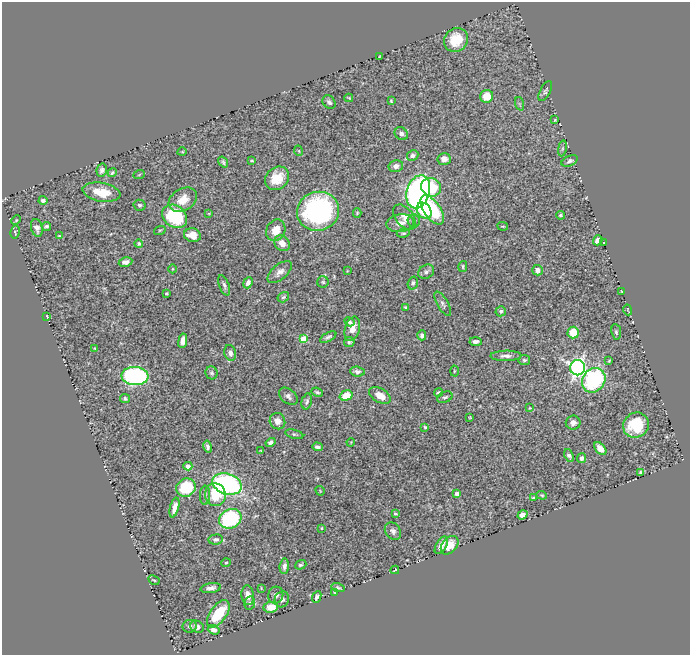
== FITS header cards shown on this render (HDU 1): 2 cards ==
NAXIS1  =                  688
NAXIS2  =                  653

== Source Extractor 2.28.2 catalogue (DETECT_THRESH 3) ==
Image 688 x 653 px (HDU 1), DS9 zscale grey, 1 PNG px = 1 image px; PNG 692 x 657 px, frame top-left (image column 1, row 653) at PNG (2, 2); each listed source drawn as its Kron ellipse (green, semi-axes under 4 px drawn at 4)
Background 0.578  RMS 0.014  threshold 0.043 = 3 sigma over >= 5 px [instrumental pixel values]
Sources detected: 154; all 154 listed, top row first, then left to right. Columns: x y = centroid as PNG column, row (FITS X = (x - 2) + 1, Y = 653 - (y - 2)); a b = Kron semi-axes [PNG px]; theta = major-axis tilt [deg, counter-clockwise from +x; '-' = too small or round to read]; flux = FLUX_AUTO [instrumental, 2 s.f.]
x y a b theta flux
456 40 13 11 41 25
380 56 3 2 - 0.79
545 91 11 5 63 2.2
487 96 6 6 - 16
349 98 4 2 - 0.89
391 101 4 3 - 0.9
329 102 7 6 - 3.1
520 104 7 4 -71 1.6
555 120 3 2 - 0.78
401 134 7 6 - 3.8
562 148 8 4 81 1.7
299 151 5 3 - 0.83
182 152 5 3 - 0.83
413 156 6 5 - 3.2
444 159 7 6 - 6.2
252 161 4 3 - 0.99
570 161 8 5 24 2.7
223 162 6 4 -56 1.9
396 166 7 6 - 4.7
102 170 6 5 - 3.3
112 173 4 3 - 1.6
139 175 6 3 21 0.84
277 178 13 10 41 21
431 187 10 9 - 34
101 192 19 9 -10 21
418 192 17 11 73 420
43 200 4 3 - 2.4
183 200 15 11 31 14
140 205 6 5 - 2
432 210 17 8 -55 60
318 211 21 19 16 180
424 211 9 6 -53 39
209 213 4 2 - 0.65
357 213 5 4 - 1.2
561 215 4 4 - 1.9
174 216 13 10 -36 70
404 217 14 9 -52 8.1
16 220 5 4 - 1.1
414 221 6 6 - 2.5
400 223 14 9 9 8.7
46 226 4 4 - 1.8
503 226 5 3 - 1.1
37 228 9 6 -75 4.7
160 230 6 3 18 1.1
276 230 11 9 62 13
15 232 6 4 79 1.2
403 233 6 4 7 1.6
192 235 8 7 - 14
59 236 4 3 - 0.9
598 240 5 4 - 8.5
282 243 9 7 -43 8.6
604 243 3 2 - 0.74
139 244 4 4 - 1.4
126 262 7 4 10 4.5
463 266 5 4 - 1.4
172 269 4 3 - 0.76
538 270 5 5 - 4.7
347 271 4 3 - 0.73
280 272 14 7 41 5.8
426 272 8 6 33 2.9
323 282 5 5 - 1.9
248 283 6 4 67 4.2
413 283 6 5 - 1.7
224 285 11 5 -70 3.1
621 292 3 2 - 0.54
167 293 3 3 - 1.2
283 297 6 5 - 1.7
443 304 13 5 -60 3.3
406 308 4 3 - 2.1
628 310 5 2 - 0.65
501 311 5 5 - 2.2
47 316 3 2 - 0.81
349 322 5 4 - 3.4
352 329 12 7 74 9
573 332 6 5 - 20
616 332 8 5 -82 2.1
422 335 5 4 - 3.4
328 337 9 4 28 2.7
304 339 4 4 - 26
183 341 7 4 81 6.9
349 342 5 5 - 2
476 342 6 3 -2 3.8
95 349 4 3 - 1
230 353 8 5 -76 4.8
506 356 15 5 1 4.7
524 360 6 5 - 1.9
609 361 3 2 - 0.9
578 368 7 7 - 390
357 371 7 5 -4 3.7
454 371 5 3 - 1.1
212 373 6 6 - 2.1
135 376 13 9 -5 190
594 380 13 11 50 120
317 392 6 3 -22 1.5
438 392 4 3 - 1.7
346 395 7 5 20 20
288 396 10 7 -40 3.8
380 396 11 7 -30 13
445 397 8 5 24 2.3
125 399 5 4 - 1.7
307 401 8 5 77 2.2
530 408 4 4 - 0.73
470 417 3 2 - 0.79
277 421 8 7 - 6.8
573 423 7 7 - 5.6
636 425 13 12 - 42
425 427 4 3 - 1.2
294 434 9 4 -14 1.7
271 442 5 4 - 3.2
351 442 4 3 - 0.79
208 447 6 4 -78 3
318 447 5 3 - 2.6
600 449 7 4 -48 7.3
261 451 3 2 - 0.67
569 456 7 4 -69 3.5
581 458 5 4 - 3.3
188 466 4 4 - 5.5
640 472 4 4 - 1.8
227 484 15 10 -18 220
186 488 10 9 - 44
320 491 5 3 - 0.75
457 494 4 4 - 4.7
205 495 9 5 87 2.3
215 495 11 10 - 31
542 495 5 4 - 1.2
533 498 4 4 - 1.2
174 507 10 4 76 7.3
395 514 4 3 - 1.3
522 515 5 4 - 6.7
230 519 11 9 24 96
321 528 4 4 - 0.98
393 531 9 7 -52 4.2
216 539 7 5 5 2.8
441 545 9 5 58 8.1
450 545 10 7 49 16
226 563 5 4 - 1.1
301 565 6 4 19 1.7
284 566 8 4 85 3.9
395 570 4 2 - 0.8
154 580 6 3 -27 1.1
338 587 6 4 -15 1.7
211 588 10 5 8 4.9
261 588 4 2 - 0.68
334 592 3 2 - 0.52
248 595 10 6 -81 7.1
276 595 8 7 - 4.8
317 597 6 4 66 2.6
282 599 8 7 - 3.9
250 603 7 5 77 2.4
271 607 7 5 6 16
218 614 16 8 54 41
190 626 7 6 - 3.2
197 627 7 6 - 2.6
214 630 6 4 -20 4.4